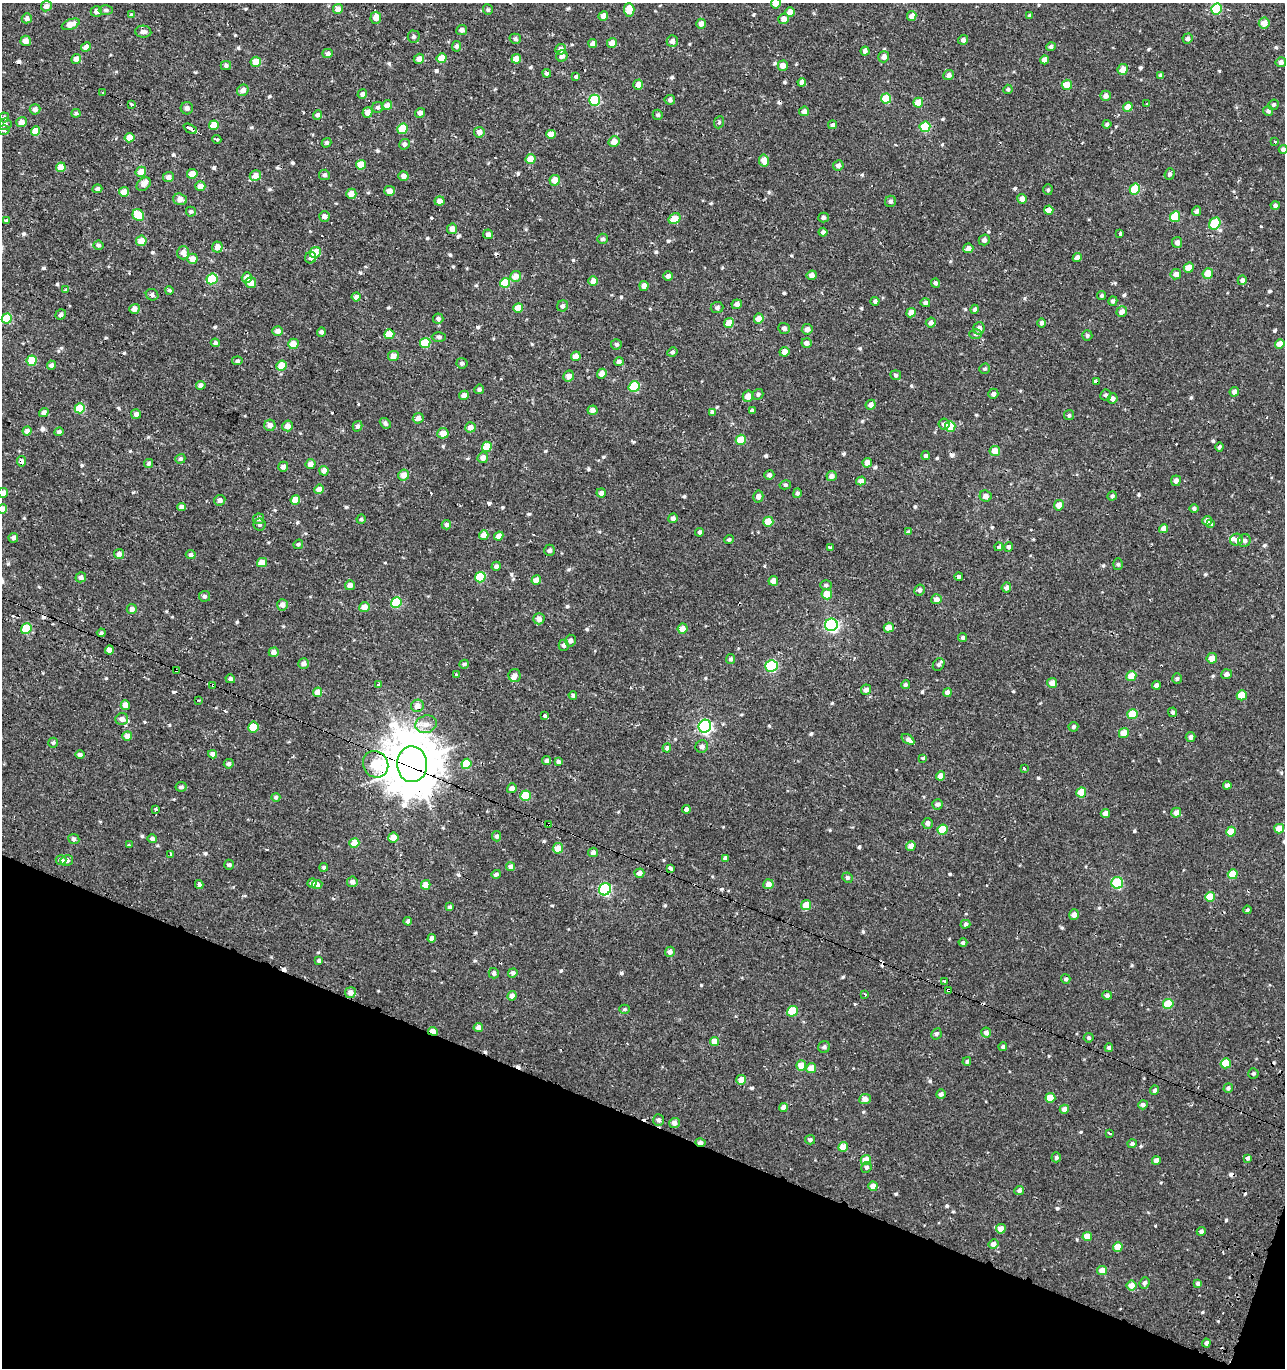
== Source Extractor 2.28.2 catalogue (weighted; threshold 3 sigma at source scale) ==
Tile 15 of 4 x 4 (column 3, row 4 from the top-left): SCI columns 2896-4178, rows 1-1366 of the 5671 x 5497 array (HDU 1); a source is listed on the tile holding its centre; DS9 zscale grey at full resolution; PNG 1287 x 1370 px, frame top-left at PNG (2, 3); each listed source drawn as its Kron ellipse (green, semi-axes under 4 px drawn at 4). Shown black and unused: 19% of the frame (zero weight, under 2 of 3 exposures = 3% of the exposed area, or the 3 px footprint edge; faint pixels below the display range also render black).
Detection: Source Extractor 2.28.2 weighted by HDU 2 'WHT'; one run over the whole footprint, this tile lists its part. Background 6.43e-04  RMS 0.0025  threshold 0.0112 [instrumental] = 3 sigma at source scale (4.5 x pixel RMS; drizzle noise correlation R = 1.50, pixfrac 1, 0.0396/0.0396 arcsec/px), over >= 5 px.
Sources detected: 679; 32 cosmic-ray / hot-pixel residue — neither listed nor drawn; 5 inside a brighter listed object's ellipse — not listed separately; of the other 642, all 500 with FLUX_AUTO >= 0.401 (the completeness limit of this list) listed and drawn (142 fainter detections not listed), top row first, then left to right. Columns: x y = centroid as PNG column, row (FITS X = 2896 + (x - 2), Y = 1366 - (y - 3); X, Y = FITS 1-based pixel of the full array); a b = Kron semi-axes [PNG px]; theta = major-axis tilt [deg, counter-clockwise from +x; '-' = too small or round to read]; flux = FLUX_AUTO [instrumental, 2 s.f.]
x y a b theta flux
776 3 5 5 - 2.5
46 6 5 5 - 1.2
338 9 5 5 - 1.8
1216 9 5 5 - 12
106 10 7 5 0 0.59
488 10 5 5 - 0.4
629 10 7 5 -85 4.3
96 11 6 5 - 1.1
790 12 5 4 - 2
131 15 3 3 - 0.63
1030 15 4 4 - 0.41
603 16 5 4 - 1.3
912 16 5 4 - 1.6
27 18 5 5 - 0.95
376 18 6 5 - 1.5
784 19 5 5 - 1.5
1264 23 5 5 - 2.4
71 24 9 5 21 2.2
701 24 5 4 - 1.3
462 30 5 5 - 1
143 32 8 6 -3 1
414 37 6 6 - 0.54
1188 38 5 5 - 0.75
515 39 6 5 - 0.64
963 40 5 4 - 0.81
26 41 5 5 - 1.4
672 41 6 5 - 0.95
612 43 5 5 - 1.8
593 44 4 4 - 1
456 46 5 4 - 0.64
86 47 5 4 - 1.5
1051 47 5 4 - 0.58
561 49 5 5 - 1.3
865 51 4 4 - 0.72
327 53 5 4 - 0.76
562 56 6 5 - 1.2
884 57 6 5 - 1.2
442 58 5 5 - 3.3
76 59 5 4 - 1.3
419 59 5 5 - 1.4
516 59 5 4 - 1.9
1045 60 4 4 - 1.4
256 62 5 5 - 3.1
1281 62 5 5 - 1
226 66 5 4 - 0.51
783 66 5 5 - 1.6
1123 69 5 5 - 2.4
547 73 4 4 - 0.52
949 75 5 5 - 0.91
1161 75 4 4 - 0.52
576 76 3 3 - 0.41
802 82 4 4 - 1.3
638 85 5 5 - 1.7
1067 85 5 5 - 3.1
1008 89 4 4 - 0.44
243 90 6 5 - 1.2
103 92 3 3 - 0.46
362 94 5 4 - 0.82
1106 96 5 5 - 1
886 99 5 5 - 6.8
595 100 5 5 - 14
670 100 5 5 - 0.62
918 103 5 5 - 3
1147 104 3 3 - 0.52
131 105 3 3 - 1.3
387 105 5 5 - 1.1
1273 105 5 5 - 0.48
378 107 5 5 - 0.58
1128 107 5 4 - 3
187 108 6 6 - 0.93
35 109 5 5 - 1
804 111 5 5 - 0.97
1268 111 5 5 - 0.72
367 112 5 5 - 1.8
76 113 4 4 - 0.43
420 113 5 5 - 0.86
318 115 5 4 - 0.66
658 115 5 5 - 0.43
4 117 5 5 - 0.51
21 122 5 5 - 1.6
719 122 6 5 - 0.4
5 124 6 5 - 0.78
1107 124 4 4 - 0.52
214 125 5 4 - 4.1
833 125 4 4 - 0.43
925 127 5 5 - 8.7
190 129 7 3 -27 5.8
403 129 6 5 - 4.6
4 130 5 5 - 0.48
35 131 5 4 - 3.1
479 132 5 5 - 1.4
551 134 5 4 - 2
130 138 5 4 - 3
217 139 4 3 - 1.9
614 142 5 5 - 1.9
1275 142 3 3 - 1.2
327 143 5 4 - 0.49
404 144 5 5 - 0.74
1283 149 4 4 - 0.66
530 159 5 5 - 2.7
764 160 6 5 - 2.4
361 165 5 5 - 2.9
838 165 5 5 - 0.94
61 167 5 4 - 3.3
141 172 5 5 - 2.2
192 174 5 4 - 2.1
1170 174 6 5 - 0.61
324 175 5 5 - 0.52
255 176 5 5 - 2
403 176 5 4 - 1
168 177 5 5 - 1.2
555 180 5 5 - 2.5
144 184 8 5 43 1.5
200 186 5 4 - 1.5
97 189 5 4 - 0.62
1135 189 5 5 - 8
1048 190 5 4 - 0.43
390 191 5 5 - 1.4
124 192 5 5 - 1.9
351 194 5 5 - 2
180 199 7 5 -18 1.6
1022 199 5 4 - 1.3
440 201 5 4 - 1.4
890 201 6 5 - 0.61
1275 205 4 4 - 0.58
1049 210 4 4 - 2
1197 211 5 4 - 0.68
191 212 5 5 - 0.43
138 215 6 5 - 7.9
324 216 5 5 - 0.91
1175 217 5 5 - 5.7
823 218 5 5 - 0.68
674 219 6 5 - 3.2
6 220 3 3 - 2.7
1215 224 6 5 - 9.2
452 229 5 5 - 1.9
823 232 4 4 - 0.61
488 234 5 5 - 0.77
1120 234 3 3 - 1.7
602 239 5 5 - 0.59
984 240 5 5 - 0.89
141 241 5 5 - 2.7
1177 242 5 5 - 1.1
98 245 5 5 - 0.51
217 247 5 5 - 1.8
968 248 5 5 - 1.3
183 253 6 6 - 1.3
315 253 6 5 - 4.5
311 257 6 5 - 1.1
1077 258 4 4 - 1.4
192 259 5 5 - 2.2
1189 268 5 4 - 2.6
1208 273 5 5 - 3
1176 274 5 5 - 1.5
812 275 5 4 - 1.1
515 276 5 5 - 2.2
668 276 5 4 - 0.86
247 277 5 5 - 1.9
212 279 6 5 - 11
1242 280 5 4 - 0.68
593 281 5 5 - 1.7
251 283 5 5 - 2.1
505 283 5 5 - 6.7
935 283 5 4 - 0.56
644 286 5 4 - 1.3
66 289 4 3 - 0.59
169 290 4 4 - 0.44
152 295 6 5 - 0.65
1102 296 5 4 - 0.4
356 297 4 4 - 0.99
875 301 4 4 - 0.58
1113 301 5 4 - 0.61
925 303 5 4 - 0.75
737 304 5 4 - 1.1
562 306 6 5 - 0.77
518 308 5 4 - 3
717 308 6 5 - 0.61
134 309 5 5 - 1.5
975 309 5 4 - 0.61
1122 311 5 5 - 1.3
911 313 5 4 - 2.2
61 314 5 5 - 0.63
7 319 5 5 - 7.3
438 319 5 5 - 0.73
759 319 5 4 - 2.3
729 323 5 4 - 2.9
931 323 5 5 - 1
1042 323 4 4 - 0.72
784 328 6 5 - 0.76
979 328 6 5 - 1.5
807 329 5 5 - 1.4
278 331 5 5 - 1.1
321 332 4 4 - 0.57
389 334 5 5 - 3.9
976 334 6 5 - 0.49
1087 335 5 5 - 0.57
439 337 7 4 -1 0.47
215 343 4 4 - 0.64
425 343 5 5 - 7.5
806 343 5 5 - 0.99
293 344 5 5 - 2.9
616 344 5 5 - 0.5
1280 344 5 4 - 2.7
672 352 5 4 - 0.84
784 352 5 5 - 1.5
393 356 5 5 - 1.5
576 356 5 4 - 2.4
32 361 5 5 - 5.2
237 361 5 4 - 0.46
619 362 5 4 - 0.77
462 363 5 5 - 0.68
51 365 4 4 - 0.75
282 366 5 5 - 3.3
985 369 5 5 - 0.4
602 374 5 4 - 1.3
896 375 5 5 - 0.43
569 376 5 5 - 1.5
1096 382 4 4 - 4.3
201 385 5 4 - 1.1
634 387 5 5 - 11
479 389 5 4 - 0.57
1234 392 5 4 - 1.2
758 394 5 5 - 0.5
993 394 5 5 - 0.81
464 395 5 4 - 1.3
1106 395 5 5 - 0.55
748 396 6 5 - 2.2
1112 399 5 5 - 0.98
871 405 5 5 - 1.2
80 408 5 5 - 7.4
592 410 5 4 - 1.2
752 411 4 4 - 0.64
44 412 5 4 - 0.94
713 412 4 4 - 2
136 414 5 5 - 0.85
1069 415 5 5 - 0.42
418 418 6 5 - 1.1
385 423 6 4 -41 0.59
944 424 5 5 - 0.82
270 425 5 5 - 1.5
288 426 5 5 - 1.4
357 426 5 4 - 0.55
470 427 5 5 - 1.6
950 427 5 5 - 4.5
27 431 5 4 - 1.3
59 432 4 4 - 0.74
443 433 5 5 - 1.9
741 440 5 5 - 4.7
487 447 5 5 - 4.8
1219 447 4 4 - 0.5
995 451 5 5 - 2.7
926 456 4 4 - 0.65
483 458 5 5 - 1.5
180 459 5 4 - 0.43
21 461 5 4 - 0.78
149 463 5 4 - 0.43
867 463 5 4 - 1.5
311 464 5 5 - 1.6
283 467 5 5 - 0.88
324 471 5 4 - 1.4
404 475 5 5 - 2
769 475 5 4 - 0.83
831 476 5 5 - 0.88
861 481 5 4 - 1.3
1176 481 5 5 - 1.1
785 485 6 4 11 0.4
319 489 5 4 - 2.1
3 493 5 5 - 1.5
601 493 4 4 - 0.91
797 493 5 4 - 0.58
986 496 6 5 - 1.3
1112 496 5 4 - 0.55
758 497 6 5 - 1.1
220 500 6 5 - 0.9
295 500 5 4 - 2.5
1059 505 5 5 - 2
182 507 4 4 - 1.1
1194 508 4 4 - 0.54
2 509 5 4 - 2
673 518 5 4 - 0.93
258 519 5 5 - 0.66
361 519 4 4 - 0.42
1207 521 5 4 - 1.4
768 522 5 5 - 4.8
1211 524 4 3 - 0.48
260 525 6 6 - 0.56
446 525 5 4 - 0.69
1164 529 4 4 - 1.6
699 532 4 4 - 0.51
909 532 4 4 - 0.64
484 535 5 4 - 2
499 536 5 4 - 1.7
13 538 5 4 - 0.78
729 539 5 4 - 0.42
1237 540 6 6 - 1.2
1244 540 6 6 - 0.8
298 544 5 4 - 0.46
830 547 3 3 - 1.6
999 547 4 4 - 0.5
1009 547 5 4 - 0.62
550 550 5 5 - 0.67
119 554 5 5 - 0.96
191 555 5 4 - 0.7
262 563 5 4 - 2.9
1118 564 6 5 - 0.42
496 566 5 4 - 0.77
959 576 4 4 - 1.6
81 577 5 5 - 0.76
480 577 5 5 - 9.8
536 580 5 4 - 2.1
773 581 5 5 - 1.7
350 585 5 5 - 1.2
826 585 5 5 - 0.46
1006 587 5 4 - 0.74
920 590 5 5 - 0.77
827 594 5 5 - 4
205 596 5 5 - 0.59
936 599 5 5 - 1.2
396 603 5 5 - 11
282 605 5 5 - 1.2
364 607 5 5 - 1.9
132 609 5 5 - 1.1
539 619 5 5 - 1.6
831 625 6 6 - 42
889 628 5 4 - 2.8
26 629 6 5 - 7.8
682 629 5 5 - 1.8
101 633 4 3 - 0.52
963 638 4 4 - 0.47
570 641 6 5 - 0.77
564 645 5 5 - 0.62
109 650 4 4 - 1.7
274 652 5 4 - 1.4
1212 658 5 5 - 2
730 659 5 4 - 0.52
304 663 5 5 - 0.99
464 664 4 4 - 0.42
939 664 7 5 55 0.54
771 666 6 6 - 22
177 670 3 3 - 0.98
1226 674 5 5 - 1.1
456 675 3 3 - 1.2
514 675 6 6 - 0.98
1131 676 5 5 - 3.1
1177 678 5 4 - 0.54
230 679 5 4 - 0.59
1052 683 5 5 - 1.7
379 684 4 3 - 1.5
213 685 4 3 - 0.79
905 685 4 4 - 0.55
1156 685 4 4 - 1.1
866 690 5 5 - 1.1
318 692 5 4 - 2.5
947 692 4 4 - 1.4
573 695 4 4 - 0.46
1242 695 5 5 - 4.3
199 700 3 2 - 0.48
125 705 5 4 - 1.7
417 706 6 6 - 1.6
1173 712 5 4 - 0.61
1133 714 5 5 - 6.5
545 716 3 3 - 1.2
122 719 6 6 - 1.1
426 724 11 8 18 1.9
705 726 6 6 - 49
253 727 5 5 - 4.5
1073 727 5 4 - 0.52
1124 733 5 5 - 2.9
127 736 5 4 - 1.5
1191 737 5 5 - 0.86
908 739 7 4 -35 0.89
53 743 5 4 - 0.43
702 747 6 6 - 0.81
667 748 4 4 - 0.57
213 754 4 4 - 1.1
80 755 5 4 - 0.67
923 758 3 3 - 1.4
547 761 4 4 - 0.65
558 762 4 4 - 0.68
229 764 5 4 - 0.7
376 764 14 12 -59 13
412 764 18 15 -87 1100
466 764 5 5 - 5.5
1024 768 3 2 - 0.75
940 776 5 4 - 1.7
1227 785 4 4 - 0.95
181 787 5 4 - 0.59
512 788 5 4 - 1.1
1081 792 5 5 - 4.2
525 796 5 5 - 7
276 797 4 4 - 0.55
938 804 5 5 - 0.65
156 809 3 3 - 1.5
686 809 4 3 - 8.1
1105 813 4 4 - 1.2
1176 813 5 4 - 1.6
928 823 5 5 - 0.87
549 824 4 3 - 0.76
1279 829 5 4 - 3.1
943 830 5 5 - 6.1
1231 832 5 4 - 4.2
497 836 5 4 - 0.6
393 838 5 5 - 2.3
74 839 5 5 - 0.63
152 839 5 4 - 0.66
354 843 5 5 - 2.9
129 845 3 3 - 1
911 846 5 4 - 1.6
558 848 5 5 - 2.7
593 852 5 4 - 0.98
171 854 3 3 - 6.8
725 858 4 4 - 0.62
61 860 5 5 - 1.1
67 860 6 5 - 0.69
229 865 5 5 - 0.53
324 867 4 4 - 0.44
511 867 4 4 - 1.1
671 868 4 3 - 1.5
639 873 5 4 - 1.4
496 874 5 4 - 0.61
1233 874 5 5 - 4.4
847 878 5 5 - 0.62
352 882 5 5 - 0.99
312 883 5 4 - 0.86
1117 883 6 6 - 14
199 884 4 3 - 1.3
768 884 5 5 - 1.4
317 885 5 4 - 1.5
426 885 5 4 - 2.2
605 889 6 5 - 31
1210 897 5 5 - 4.9
806 905 5 5 - 3.2
450 907 4 3 - 0.44
1247 910 4 3 - 0.44
1074 915 5 4 - 1.5
408 921 4 4 - 0.73
965 924 5 4 - 0.5
432 938 4 4 - 1.1
963 943 4 4 - 0.52
670 952 5 5 - 1
319 961 4 3 - 0.49
494 973 5 5 - 0.74
513 973 5 4 - 0.86
1066 979 5 4 - 0.51
944 981 4 3 - 0.57
948 990 4 3 - 1.2
350 993 5 5 - 1.4
865 995 3 2 - 0.46
1107 995 5 4 - 0.84
512 996 4 4 - 1.6
1168 1004 5 5 - 7.5
624 1009 5 4 - 0.45
792 1011 6 5 - 7
478 1028 5 4 - 1.3
433 1031 5 3 - 2.4
986 1032 5 5 - 0.97
936 1034 6 5 - 0.6
1089 1038 5 4 - 0.51
714 1041 5 4 - 2.6
824 1047 6 5 - 0.64
1003 1047 4 4 - 0.48
1109 1048 4 4 - 0.92
967 1061 4 4 - 0.49
1226 1063 5 5 - 4.9
801 1065 5 5 - 3.3
811 1068 5 5 - 3.1
1253 1073 5 5 - 0.46
741 1080 5 5 - 2.5
1228 1088 5 4 - 0.58
1155 1090 4 4 - 0.52
941 1094 5 4 - 0.82
1050 1098 5 5 - 4.8
865 1099 6 5 - 1.4
1143 1105 5 4 - 0.68
783 1107 4 4 - 1.7
1064 1109 5 4 - 1.6
659 1120 6 5 - 0.71
674 1123 5 5 - 1
1110 1133 3 3 - 1.2
810 1140 5 4 - 0.62
700 1142 5 3 - 1.2
1132 1144 4 4 - 0.68
843 1147 5 4 - 3
1056 1157 5 4 - 0.57
1248 1158 4 4 - 0.58
866 1160 5 5 - 3.1
1156 1160 4 4 - 1.5
866 1167 5 5 - 0.49
873 1186 5 4 - 1.7
1019 1191 5 4 - 0.64
1001 1229 5 4 - 2.6
1201 1231 4 4 - 0.72
1087 1237 5 4 - 2.8
993 1244 5 4 - 1.7
1118 1247 5 4 - 3
1102 1270 5 4 - 2.4
1145 1283 6 5 - 0.74
1198 1283 4 4 - 0.57
1132 1285 5 5 - 2.1
1206 1343 4 4 - 0.74
Overlapping masked pixels (flux is a lower limit): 14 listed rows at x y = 190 129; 1096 382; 21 461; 771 666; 177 670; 213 685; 253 727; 376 764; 412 764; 1081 792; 549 824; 948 990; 433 1031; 700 1142
Isophote crosses this tile's border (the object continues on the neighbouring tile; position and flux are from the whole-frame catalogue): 4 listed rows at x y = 776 3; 1283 149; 3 493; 2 509